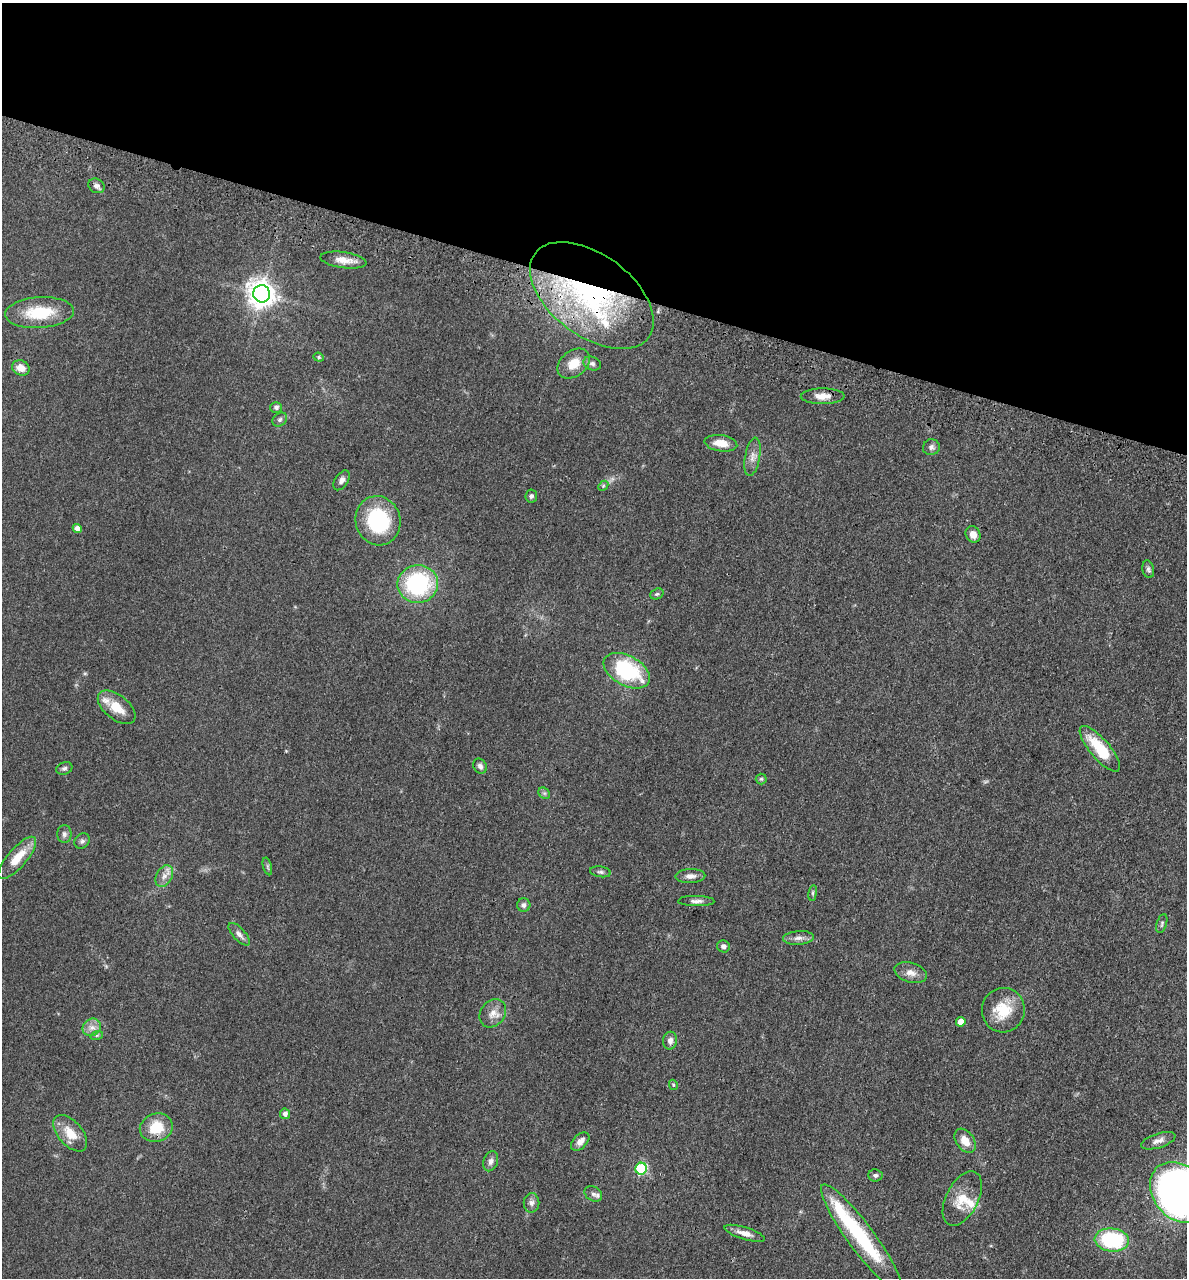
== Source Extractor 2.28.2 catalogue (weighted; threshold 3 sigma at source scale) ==
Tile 2 of 4 x 4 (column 2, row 1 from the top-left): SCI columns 1504-2688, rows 3898-5173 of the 5260 x 5242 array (HDU 1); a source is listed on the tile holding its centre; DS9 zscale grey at full resolution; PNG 1189 x 1280 px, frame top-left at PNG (2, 3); each listed source drawn as its Kron ellipse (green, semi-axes under 4 px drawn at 4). Shown black and unused: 22% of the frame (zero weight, under 3 of 4 exposures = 7% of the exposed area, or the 3 px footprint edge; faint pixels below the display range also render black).
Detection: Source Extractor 2.28.2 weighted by HDU 2 'WHT'; one run over the whole footprint, this tile lists its part. Background 0.041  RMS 0.005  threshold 0.0223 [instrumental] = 3 sigma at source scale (4.5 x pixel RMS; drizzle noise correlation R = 1.50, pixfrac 1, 0.05/0.05 arcsec/px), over >= 5 px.
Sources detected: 75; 1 too faint to see at this stretch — neither listed nor drawn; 5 inside a brighter listed object's ellipse — not listed separately; the other 69 listed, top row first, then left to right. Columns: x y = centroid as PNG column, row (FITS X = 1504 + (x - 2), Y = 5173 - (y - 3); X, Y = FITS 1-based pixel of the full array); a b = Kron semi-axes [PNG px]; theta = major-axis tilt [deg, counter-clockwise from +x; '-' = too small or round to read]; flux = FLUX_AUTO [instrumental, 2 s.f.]
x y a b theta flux
96 186 8 7 - 1.8
343 260 23 8 -8 5.5
262 294 8 8 - 520
592 296 71 41 -37 110
39 313 34 15 4 19
319 357 5 4 - 0.71
592 363 9 6 -20 1.5
574 364 18 13 39 8.2
21 368 9 7 -25 4.7
823 396 22 8 1 5.3
276 407 6 5 - 1.4
280 420 8 6 38 1.3
721 443 16 8 -8 6.2
931 447 8 8 - 1.7
752 457 19 7 80 3.5
342 480 11 6 56 1.9
603 486 6 4 48 0.69
531 496 6 6 - 1.4
378 521 25 22 -73 37
77 529 4 4 - 2.4
973 534 8 7 - 3.7
1148 569 9 5 -77 1.2
418 584 20 19 - 51
657 594 7 5 20 0.88
627 671 25 15 -29 40
117 707 22 12 -39 8.7
1100 749 29 10 -50 19
480 766 8 6 -54 1.6
64 768 8 6 21 1.2
761 779 5 5 - 0.81
544 793 6 5 - 0.97
64 834 9 7 90 1.7
82 841 8 7 - 1.5
17 858 27 9 49 10
267 866 9 4 -74 0.85
600 872 10 5 -9 1.2
164 876 11 8 61 3.2
690 876 15 7 3 2.9
813 893 8 4 82 0.88
696 901 18 5 -1 2.4
524 905 6 6 - 1.7
1162 923 10 5 73 1
239 934 14 6 -48 2.3
798 938 15 7 4 2.8
723 946 6 6 - 1.6
911 973 17 10 -17 3.9
1003 1010 22 21 - 15
493 1013 15 12 53 4.8
961 1022 5 5 - 5.8
92 1027 9 8 - 3.1
97 1035 6 4 18 0.72
670 1041 9 7 79 2.3
673 1085 5 4 - 0.52
285 1114 5 5 - 2
156 1128 17 14 19 13
70 1133 22 12 -49 9
580 1141 11 6 46 3.2
965 1141 13 9 -55 6.3
1158 1141 18 7 17 2.9
491 1161 10 7 70 2.1
641 1169 6 5 - 43
875 1175 7 6 - 1.2
1179 1192 33 26 -50 330
593 1194 9 7 -28 1.6
962 1199 29 16 63 11
531 1203 9 8 - 2
745 1233 21 6 -17 4
861 1237 65 13 -54 42
1112 1240 17 11 -5 42
Overlapping masked pixels (flux is a lower limit): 2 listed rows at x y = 592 296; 861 1237
Isophote crosses this tile's border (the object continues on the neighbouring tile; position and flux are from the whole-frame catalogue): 1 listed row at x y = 1179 1192